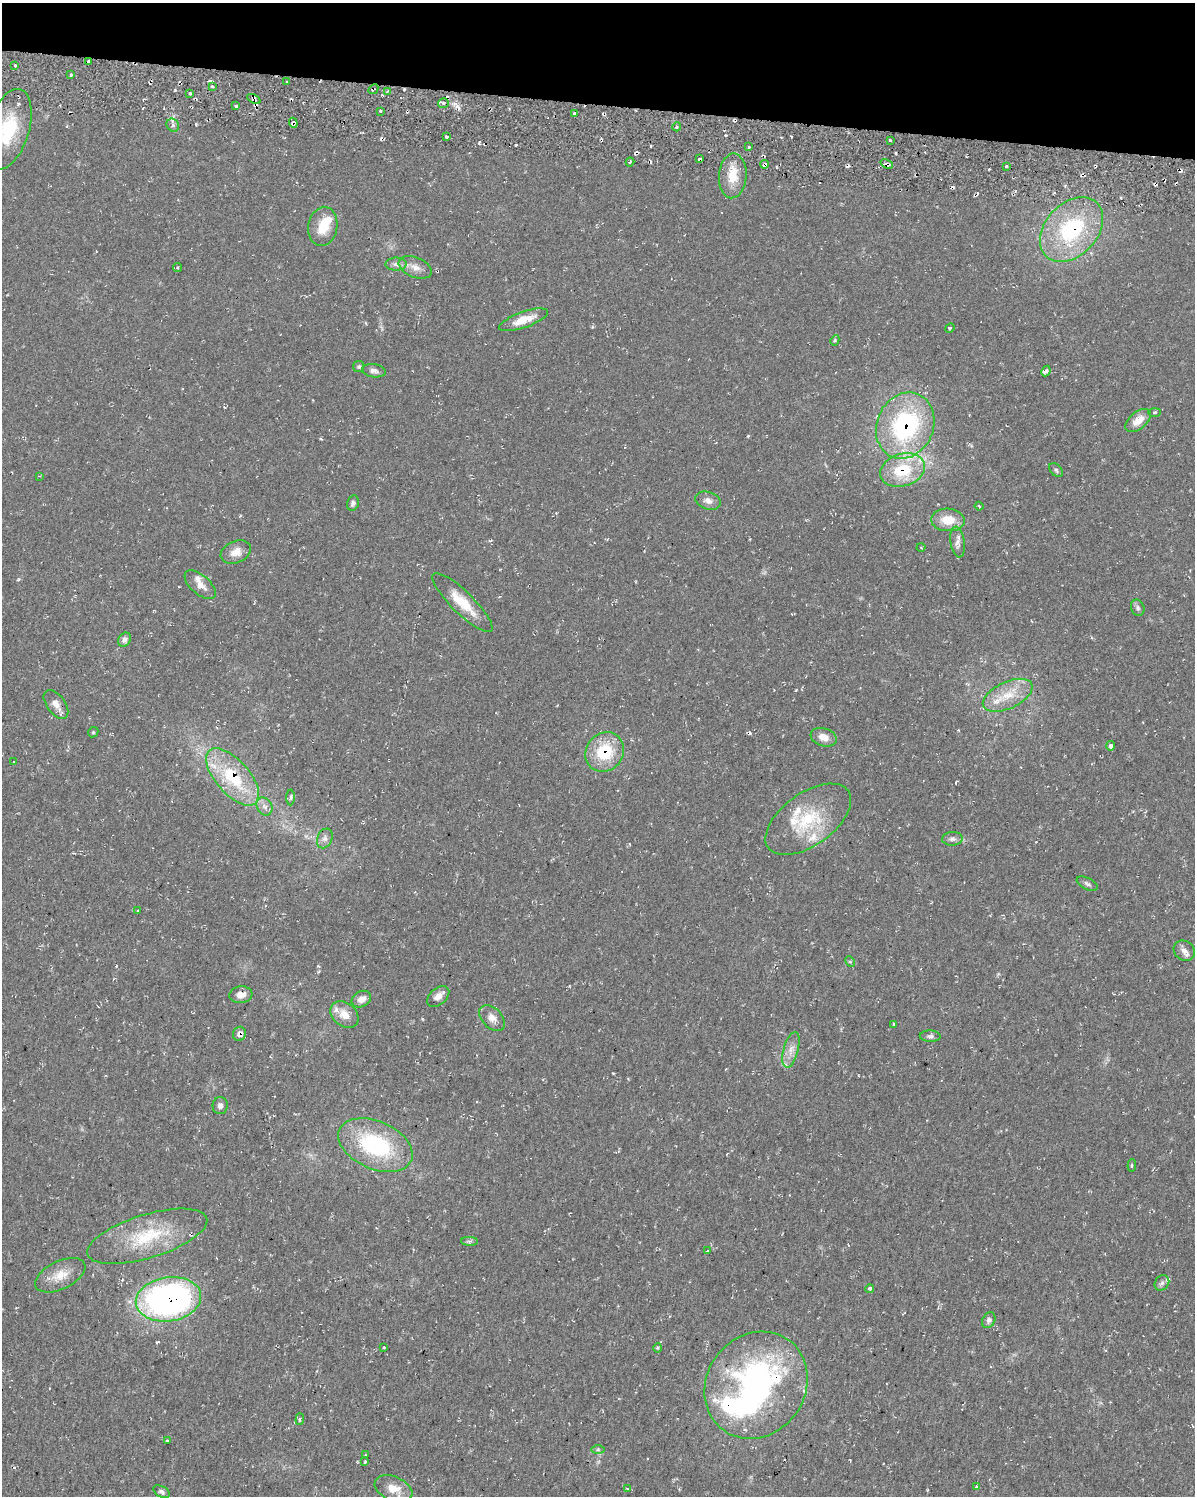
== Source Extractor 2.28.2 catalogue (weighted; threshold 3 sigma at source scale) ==
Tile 2 of 4 x 3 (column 2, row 1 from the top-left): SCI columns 1199-2391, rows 3270-4763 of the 4783 x 5045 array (HDU 1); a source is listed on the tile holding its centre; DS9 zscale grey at full resolution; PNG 1197 x 1498 px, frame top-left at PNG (2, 3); each listed source drawn as its Kron ellipse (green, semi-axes under 4 px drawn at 4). Shown black and unused: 7% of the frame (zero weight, under 2 of 3 exposures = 2% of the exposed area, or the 3 px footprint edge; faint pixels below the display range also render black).
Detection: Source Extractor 2.28.2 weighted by HDU 2 'WHT'; one run over the whole footprint, this tile lists its part. Background 0.035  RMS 0.0055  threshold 0.0246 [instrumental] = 3 sigma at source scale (4.5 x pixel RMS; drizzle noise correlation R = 1.50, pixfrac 1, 0.0396/0.0396 arcsec/px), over >= 5 px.
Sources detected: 128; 3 inside a brighter object's white glare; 10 cosmic-ray / hot-pixel residue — neither listed nor drawn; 12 inside a brighter listed object's ellipse — not listed separately; the other 103 listed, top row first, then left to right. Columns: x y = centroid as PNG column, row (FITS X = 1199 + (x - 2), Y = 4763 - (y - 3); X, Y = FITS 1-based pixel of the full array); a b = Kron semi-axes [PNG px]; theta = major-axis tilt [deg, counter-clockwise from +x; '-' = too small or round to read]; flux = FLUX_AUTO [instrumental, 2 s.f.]
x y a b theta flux
88 61 3 3 - 0.94
15 65 3 2 - 0.77
71 75 3 3 - 0.64
287 82 4 3 - 0.65
212 86 4 3 - 0.86
373 89 5 2 - 0.67
387 91 4 3 - 1.2
190 94 3 2 - 0.58
254 99 7 3 -27 1.4
443 103 5 4 - 1.6
236 106 3 3 - 0.97
380 111 3 2 - 0.8
574 113 4 3 - 0.7
293 123 5 4 - 1.2
173 125 7 6 - 1.6
677 127 4 4 - 1
8 129 42 20 73 31
446 137 3 3 - 0.91
890 140 3 2 - 0.68
749 147 3 2 - 0.74
699 159 4 2 - 1.1
630 162 4 2 - 0.55
765 164 4 4 - 1.9
887 164 6 3 -23 1.5
1006 166 4 3 - 0.7
733 176 22 14 86 11
323 226 19 14 80 11
1072 229 37 26 47 56
396 264 10 6 0 2.4
415 267 17 10 -22 5
177 268 4 4 - 0.84
523 320 26 8 19 9.9
950 328 5 4 - 0.65
835 340 5 4 - 1.1
359 367 5 5 - 0.98
374 371 12 6 -8 2.1
1046 371 5 4 - 2.1
1155 412 6 3 1 0.74
1138 421 15 8 38 6.5
905 426 34 28 66 79
902 470 23 16 17 24
1056 470 8 5 -47 1.2
39 476 4 2 - 0.39
708 501 13 8 -19 3.4
353 503 8 5 76 1.6
979 506 4 3 - 0.47
948 520 16 11 -2 9.6
957 542 15 7 -82 3
921 547 4 3 - 0.52
236 552 16 11 22 5.6
200 585 19 9 -41 5.2
462 602 41 11 -44 15
1138 608 8 6 -70 1.6
124 640 7 5 58 2.1
1008 695 27 13 25 13
56 704 17 9 -53 4.8
93 732 5 4 - 0.75
824 737 13 9 -18 5.5
1110 746 5 4 - 1.5
605 752 21 18 48 25
14 762 4 2 - 0.33
233 777 35 17 -49 31
291 797 8 4 89 1.1
264 806 9 7 -59 2.7
808 819 49 26 35 33
325 838 10 7 66 2.6
952 839 10 7 2 2
1087 884 11 5 -27 1.6
138 911 4 4 - 0.64
1184 951 11 9 -39 3.2
850 962 5 4 - 0.85
241 995 12 8 6 4.3
438 997 13 8 41 4
361 999 10 7 28 4.2
344 1015 15 11 -39 6.9
492 1018 15 10 -46 4.5
894 1024 3 2 - 0.57
239 1034 7 6 - 2.6
930 1036 10 5 -3 1.5
791 1050 18 7 75 4.8
220 1106 8 7 - 2.3
375 1145 39 23 -24 54
1132 1165 6 4 85 0.77
147 1236 62 22 17 35
469 1241 8 4 0 1
707 1251 3 2 - 0.9
60 1275 27 14 26 10
1162 1283 8 7 - 1.7
870 1289 4 4 - 0.85
168 1299 33 22 9 210
989 1320 8 6 61 2
384 1347 3 3 - 1.2
657 1348 5 3 - 0.7
756 1385 56 49 54 150
300 1419 6 4 85 1.1
167 1441 3 2 - 0.59
598 1449 7 4 0 1
365 1455 3 2 - 0.44
365 1462 3 3 - 7.1
976 1487 3 3 - 0.61
393 1489 20 12 -22 9.3
627 1489 3 3 - 0.46
162 1492 9 5 -27 1.5
Overlapping masked pixels (flux is a lower limit): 14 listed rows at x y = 88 61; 373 89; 254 99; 293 123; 765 164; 887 164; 1072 229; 905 426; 902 470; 605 752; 233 777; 239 1034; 168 1299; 756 1385
Isophote crosses this tile's border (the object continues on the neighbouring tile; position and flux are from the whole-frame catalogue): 2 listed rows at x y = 8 129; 393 1489
Unlisted compact peaks at least as high as the median listed source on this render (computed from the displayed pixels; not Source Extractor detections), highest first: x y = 457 106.